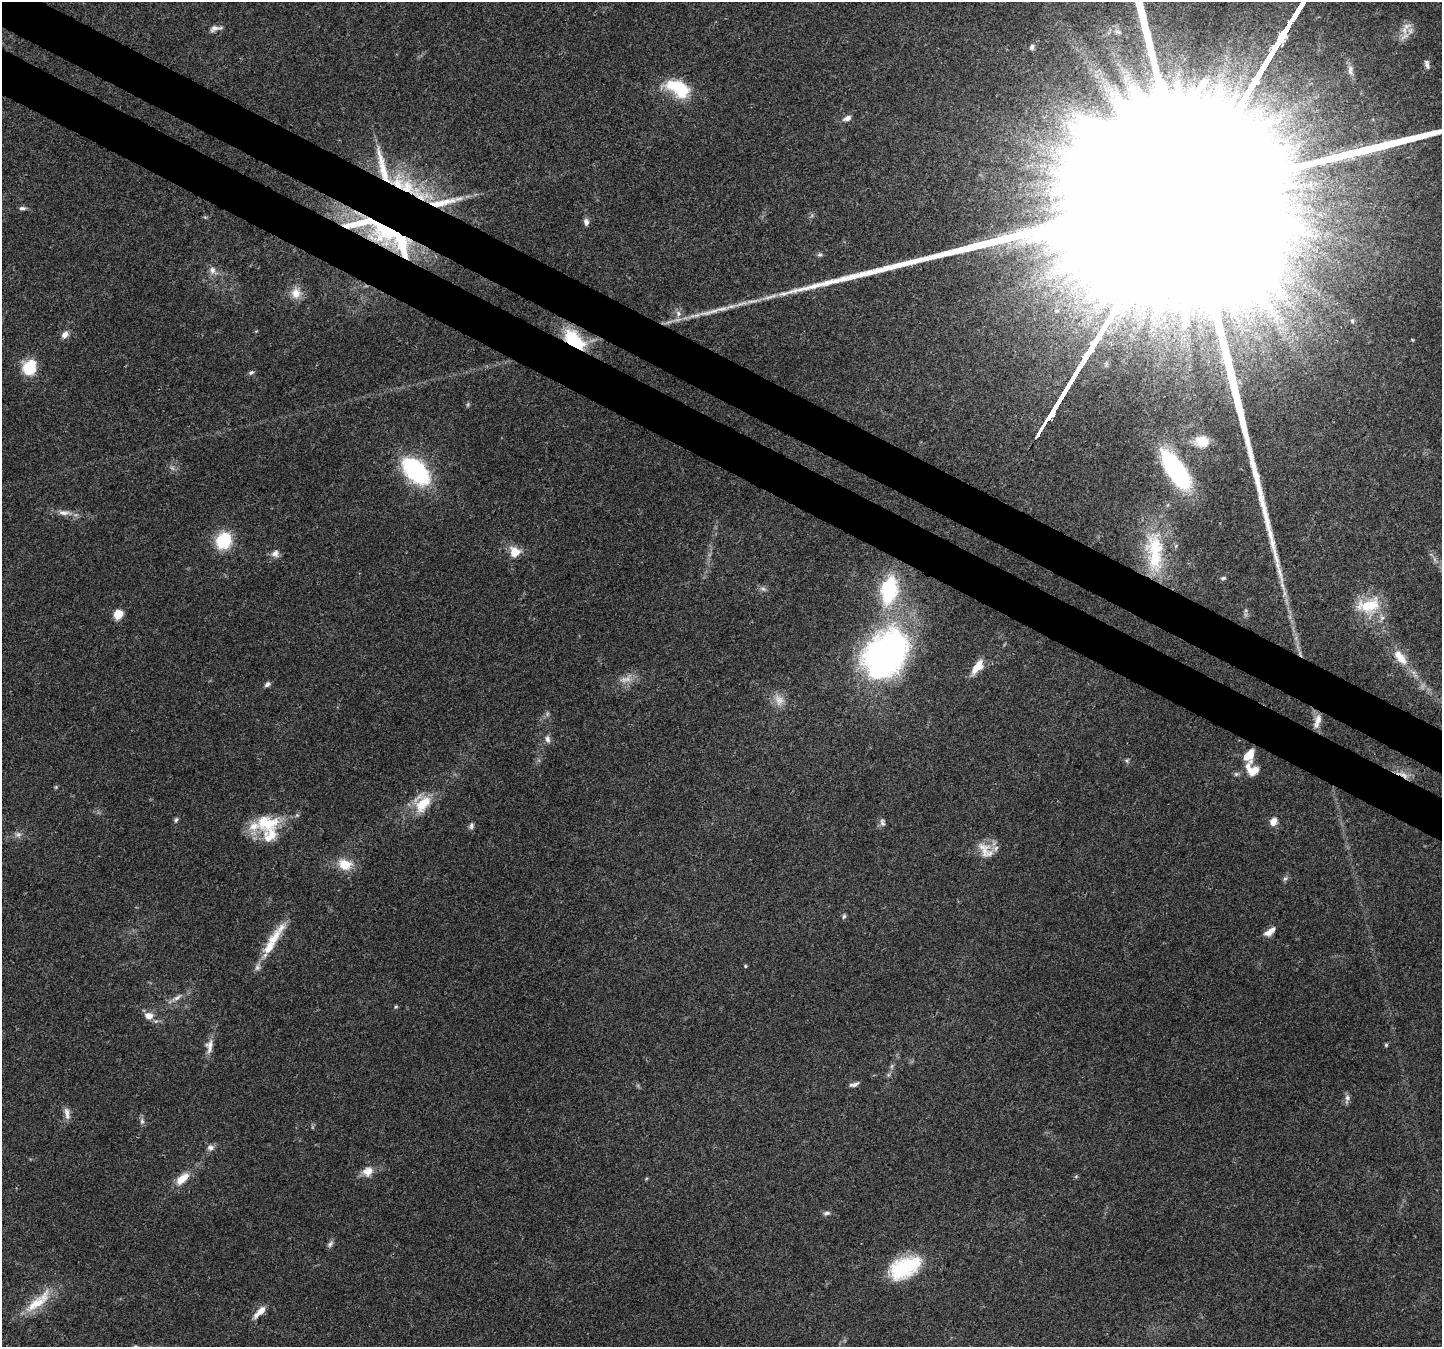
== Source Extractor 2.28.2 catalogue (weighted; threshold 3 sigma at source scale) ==
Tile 11 of 4 x 4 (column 3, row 3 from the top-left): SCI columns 2921-4360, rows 1659-3003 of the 5832 x 5940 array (HDU 1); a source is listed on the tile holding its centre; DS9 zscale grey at full resolution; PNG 1444 x 1349 px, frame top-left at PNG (2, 2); no overlay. Shown black and unused: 7% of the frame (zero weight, under 3 of 4 exposures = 5% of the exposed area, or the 3 px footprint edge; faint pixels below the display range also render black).
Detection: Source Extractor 2.28.2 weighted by HDU 2 'WHT'; one run over the whole footprint, this tile lists its part. Background 0.03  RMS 0.0033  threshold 0.015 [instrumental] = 3 sigma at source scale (4.5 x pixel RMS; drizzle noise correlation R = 1.50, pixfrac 1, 0.0396/0.0396 arcsec/px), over >= 5 px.
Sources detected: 110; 6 too faint to see at this stretch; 1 cosmic-ray / hot-pixel residue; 1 long thin detection or spike segment (spike, bleed or trail) — not listed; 17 inside a brighter listed object's ellipse — not listed separately; the other 85 listed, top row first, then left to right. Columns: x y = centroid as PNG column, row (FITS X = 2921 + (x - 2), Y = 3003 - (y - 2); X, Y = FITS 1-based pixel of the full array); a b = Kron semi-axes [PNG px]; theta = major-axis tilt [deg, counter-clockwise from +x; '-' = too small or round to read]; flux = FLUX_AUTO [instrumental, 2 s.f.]
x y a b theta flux
215 28 16 7 13 1.8
1117 32 11 7 -20 1.5
1405 36 16 10 46 3.1
1032 47 8 7 - 1.1
1427 64 13 6 -76 1.3
1350 70 18 8 -84 2.3
678 88 32 18 -29 15
847 118 10 6 20 1.6
383 167 53 9 -75 10
407 187 32 22 -26 20
438 204 36 10 4 8
22 208 9 5 -3 0.91
586 222 9 6 -79 1.4
386 230 48 34 -20 41
213 270 14 8 -45 2.2
296 293 15 13 68 4.2
711 312 44 6 14 6.8
678 313 9 8 - 1.8
1352 321 6 4 -68 0.56
65 335 10 7 47 2
574 340 25 14 -44 20
1412 340 4 3 - 0.31
29 367 16 15 - 10
251 372 8 5 35 0.74
1202 441 20 15 2 7.3
1176 470 40 15 -56 58
416 471 31 18 -45 42
64 513 20 7 -4 3
223 541 20 17 63 13
1156 548 46 30 -72 23
515 552 11 11 - 5.4
275 554 11 10 - 1.9
1223 578 7 4 10 0.59
763 589 9 4 -1 0.94
889 590 34 19 79 27
1284 593 7 4 -71 0.88
1368 605 31 18 12 13
118 614 10 9 - 4.6
885 656 51 37 53 140
1401 658 24 11 -50 6.7
977 667 21 9 53 5.3
267 684 7 6 - 0.96
779 700 17 14 -60 3.8
1317 721 21 7 74 2.8
547 739 10 7 -78 1.5
1249 755 16 11 61 6
1127 760 6 6 - 0.67
1253 770 15 11 -28 6.2
1236 774 6 6 - 0.71
1403 775 21 6 -24 2.8
56 787 5 5 - 0.42
423 804 27 15 48 9.7
176 820 7 5 59 0.74
882 822 11 7 -82 1.2
1273 822 10 8 61 2.8
267 823 34 23 5 15
471 826 9 6 83 0.97
985 850 27 16 -44 5.9
345 864 15 11 -16 7.1
1285 879 8 5 52 0.78
844 916 7 4 79 0.7
1268 933 11 8 19 2.1
269 947 31 11 57 7.6
745 966 4 3 - 0.46
177 998 18 6 33 2.2
396 1007 5 4 - 0.44
149 1016 9 8 - 3.1
1386 1045 5 4 - 0.5
209 1046 22 9 83 3.2
892 1066 7 4 88 0.67
854 1084 12 4 17 1.2
1347 1099 14 6 79 1.3
67 1113 17 7 -80 2.1
142 1121 8 6 -88 1
210 1148 10 8 15 1.6
368 1171 14 12 38 3.7
1076 1176 5 5 - 0.45
182 1178 18 9 41 5.5
646 1179 5 3 - 0.34
827 1213 9 6 2 1
330 1244 10 6 42 1
904 1268 35 20 28 25
38 1301 46 13 41 10
260 1312 19 7 44 3.5
135 1346 6 5 - 0.62
Overlapping masked pixels (flux is a lower limit): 7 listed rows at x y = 383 167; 407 187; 438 204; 386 230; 574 340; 885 656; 1403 775
Isophote crosses this tile's border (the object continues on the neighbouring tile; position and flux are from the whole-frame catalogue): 1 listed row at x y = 135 1346